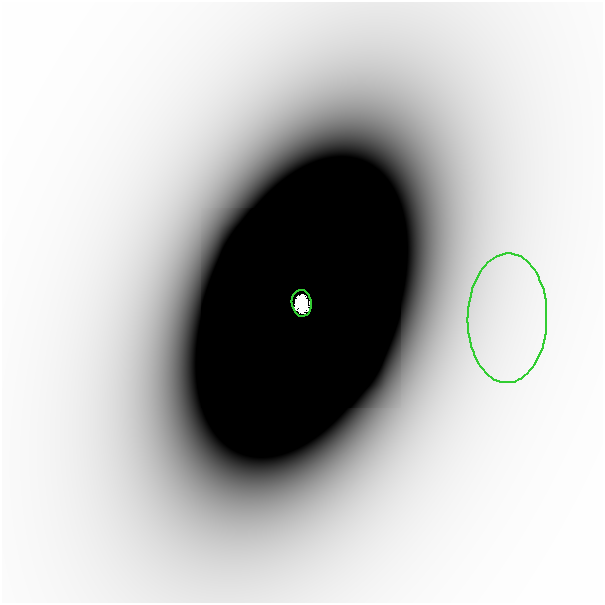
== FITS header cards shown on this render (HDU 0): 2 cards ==
NAXIS1  =                  601
NAXIS2  =                  601

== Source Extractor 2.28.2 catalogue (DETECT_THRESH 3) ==
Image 601 x 601 px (HDU 0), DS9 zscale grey, 1 PNG px = 1 image px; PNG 605 x 605 px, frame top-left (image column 1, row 601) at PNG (2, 2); each listed source drawn as its Kron ellipse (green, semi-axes under 4 px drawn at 4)
Background -1.44e-06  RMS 4.4e-07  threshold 1.33e-06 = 3 sigma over >= 5 px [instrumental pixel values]
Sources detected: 3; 1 with non-positive FLUX_AUTO (blend fragments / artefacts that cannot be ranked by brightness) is neither listed nor drawn; the other 2 listed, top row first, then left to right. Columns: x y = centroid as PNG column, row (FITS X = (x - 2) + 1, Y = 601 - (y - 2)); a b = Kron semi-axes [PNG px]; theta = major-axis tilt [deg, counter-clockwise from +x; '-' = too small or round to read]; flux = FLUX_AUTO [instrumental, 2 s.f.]
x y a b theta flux
302 303 13 10 -82 7.1
507 318 65 40 89 0.0025
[1 non-positive-flux detection neither listed nor drawn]